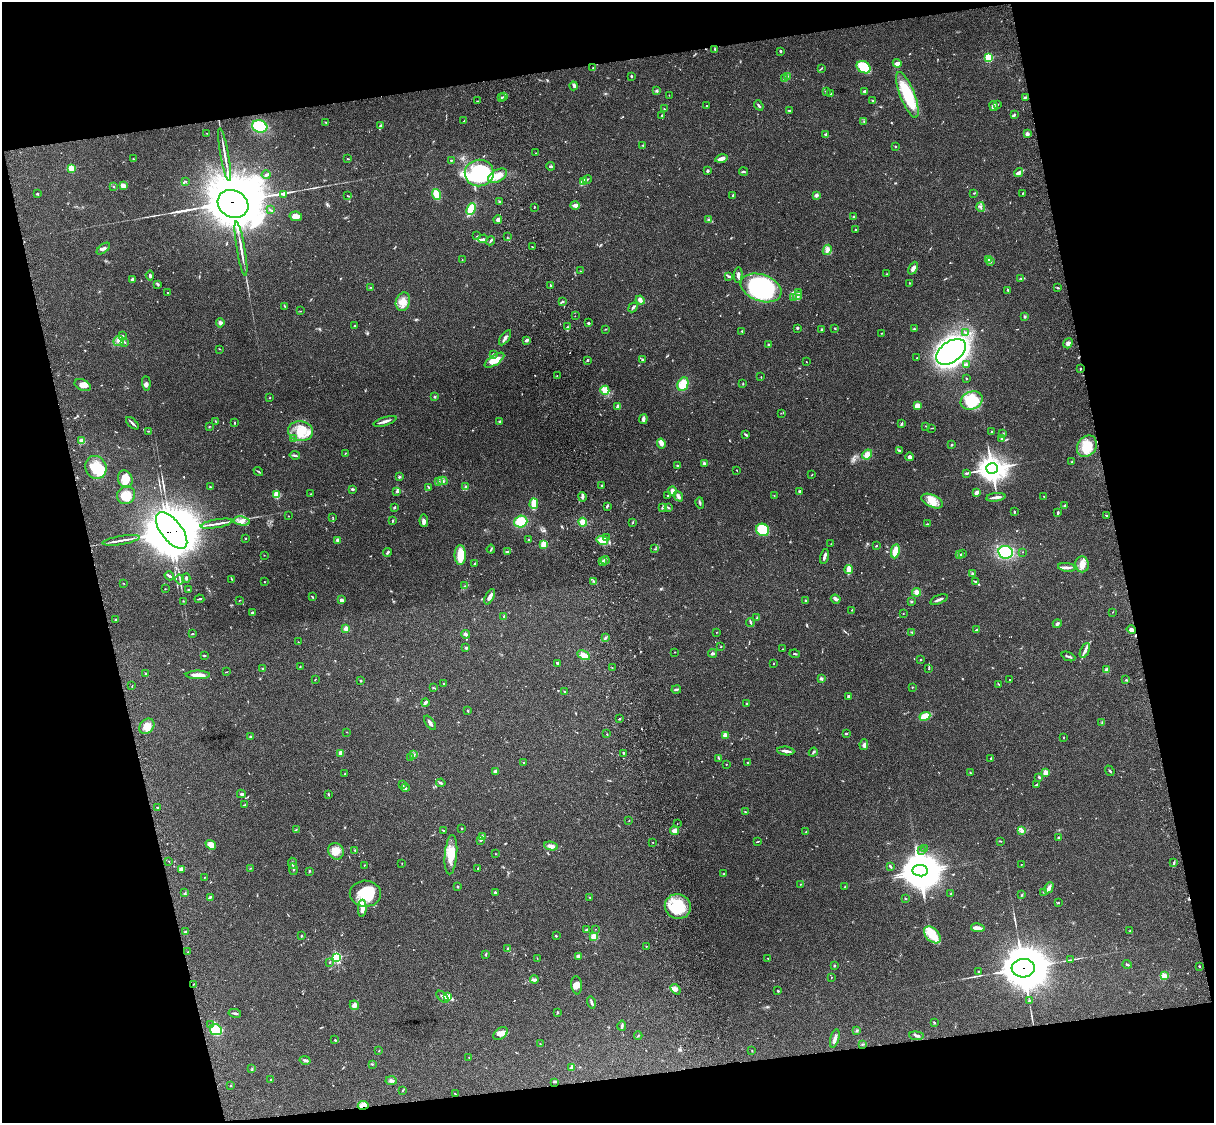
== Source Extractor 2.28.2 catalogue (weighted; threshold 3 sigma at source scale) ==
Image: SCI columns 122-4966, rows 276-4759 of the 5085 x 4923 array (HDU 1 of 3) = the unmasked area's bounding box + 8 px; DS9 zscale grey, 4 x 4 block average (1 PNG px = mean of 4 x 4 image px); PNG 1216 x 1125 px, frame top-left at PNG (2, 2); each listed source drawn as its Kron ellipse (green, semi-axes under 4 px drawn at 4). Shown black and unused: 26% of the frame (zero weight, under 3 of 4 exposures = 6% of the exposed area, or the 3 px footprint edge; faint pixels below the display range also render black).
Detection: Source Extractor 2.28.2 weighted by HDU 2 'WHT'. Background 0.106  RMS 0.0065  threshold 0.0292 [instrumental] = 3 sigma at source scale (4.5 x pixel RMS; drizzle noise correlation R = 1.50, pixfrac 1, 0.05/0.05 arcsec/px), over >= 5 px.
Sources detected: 672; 1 too faint to see at this stretch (4 x 4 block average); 17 inside a brighter object's white glare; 5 cosmic-ray / hot-pixel residue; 3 long thin detections or spike segments (spike, bleed or trail) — neither listed nor drawn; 6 coinciding with a brighter row at this scale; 33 inside a brighter listed object's ellipse — not listed separately; of the other 607, all 500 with FLUX_AUTO >= 1.23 (the completeness limit of this list) listed and drawn (107 fainter detections not listed), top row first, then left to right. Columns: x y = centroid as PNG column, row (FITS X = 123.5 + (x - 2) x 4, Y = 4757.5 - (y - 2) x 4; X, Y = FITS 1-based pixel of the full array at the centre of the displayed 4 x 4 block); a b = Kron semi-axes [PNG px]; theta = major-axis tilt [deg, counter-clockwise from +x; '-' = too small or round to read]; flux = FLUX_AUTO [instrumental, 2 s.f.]
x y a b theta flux
715 49 3 2 - 2.7
780 51 2 2 - 6.2
988 57 2 2 - 300
897 63 4 4 - 12
864 67 7 5 -30 88
593 68 2 2 - 1.5
822 68 2 2 - 1.4
631 76 2 2 - 3.7
787 77 3 2 - 3.8
785 79 3 2 - 5.2
573 86 4 3 - 6.8
657 91 3 3 - 5
865 91 4 2 - 7.5
826 92 3 2 - 2.3
831 94 3 2 - 2.8
669 95 2 2 - 1.3
907 95 24 7 -69 180
502 97 2 2 - 2.3
504 97 2 2 - 2.4
1025 97 4 2 - 4.9
477 101 3 2 - 2.2
873 101 2 2 - 3
759 105 5 2 - 6.3
997 105 3 2 - 2.3
707 106 2 2 - 1.5
993 106 5 3 - 8.5
664 109 3 2 - 2
789 111 4 2 - 3.2
662 115 2 2 - 3.4
1014 115 4 2 - 5.4
464 121 2 2 - 1.7
864 121 2 2 - 1.3
326 122 2 2 - 2.2
260 126 8 6 -17 160
380 126 3 2 - 7.5
207 133 2 2 - 1.5
825 134 2 2 - 8.4
1027 134 2 2 - 44
643 145 2 2 - 3
895 146 2 2 - 9.5
536 153 2 2 - 2.3
225 154 27 2 -80 26
133 159 2 2 - 2
347 159 3 2 - 2.1
721 159 6 3 13 21
451 160 2 2 - 5.8
551 166 4 2 - 3.6
71 168 2 2 - 180
707 171 3 2 - 4.1
743 172 4 2 - 4.1
479 173 14 13 - 530
1019 173 5 3 - 9.2
266 175 4 2 - 4.5
498 176 10 6 29 35
587 179 4 2 - 3.9
583 181 4 3 - 42
186 182 2 2 - 1.3
123 186 4 3 - 27
114 187 2 2 - 2.5
974 193 2 2 - 2.6
1023 193 2 2 - 2.7
37 194 3 2 - 1.8
436 194 6 3 -71 64
284 195 3 2 - 4.1
733 195 3 2 - 6
816 195 3 3 - 7.1
348 196 4 2 - 2
500 201 4 2 - 3.3
233 204 16 13 -29 15000
575 205 5 3 - 19
534 207 2 2 - 2.3
981 207 5 2 - 5.3
471 209 6 4 66 98
270 210 3 2 - 2.8
296 216 6 4 -12 20
854 217 2 2 - 2.7
709 219 3 2 - 4
498 220 4 3 - 11
855 229 2 2 - 4
477 236 2 2 - 1.6
507 237 2 2 - 1.3
483 239 5 3 - 7.5
490 241 5 2 - 4.6
532 247 2 2 - 2.1
103 249 8 3 39 11
241 249 28 2 -80 30
827 250 5 3 - 13
462 259 2 2 - 1.5
988 260 3 2 - 6.4
990 262 2 2 - 2.2
913 268 7 3 62 13
581 271 2 2 - 1.5
886 274 2 2 - 1.9
738 275 8 3 87 11
150 276 5 3 - 6.9
729 276 3 2 - 5.6
1021 278 3 2 - 2.7
132 280 3 2 - 11
910 283 3 2 - 1.5
158 284 3 2 - 4.5
550 285 3 2 - 3.1
371 287 2 2 - 1.7
761 288 21 13 -19 500
1058 288 3 2 - 3.1
1008 290 3 2 - 4.5
168 293 2 2 - 3.3
799 293 3 2 - 2.5
797 296 4 3 - 7.9
793 298 2 2 - 2.3
640 300 4 3 - 17
563 301 3 2 - 3.1
403 302 9 7 74 38
285 306 3 2 - 2.5
633 308 5 2 - 7.3
300 311 3 2 - 1.5
575 316 2 2 - 1.6
1025 316 2 2 - 5.9
220 323 4 3 - 8.5
588 323 2 2 - 5.9
354 326 3 2 - 3.7
567 327 2 2 - 3.1
798 328 3 2 - 3.8
835 328 2 2 - 3.8
606 329 2 2 - 2.2
822 329 2 2 - 4.5
914 329 3 2 - 4.2
742 331 3 2 - 2.5
965 332 3 2 - 3.7
881 333 2 2 - 1.3
123 336 2 2 - 1.4
505 338 9 2 54 9.5
527 340 3 3 - 8.7
118 341 5 5 - 16
125 342 2 2 - 1.6
1068 343 5 3 - 12
769 345 3 2 - 4.1
219 349 2 2 - 1.3
951 352 17 10 36 1700
493 354 3 2 - 5.5
917 358 2 2 - 2
494 360 11 5 33 51
587 360 2 2 - 13
642 360 3 2 - 5.3
806 362 2 2 - 1.6
966 365 4 3 - 5.8
1080 369 2 2 - 3.2
557 376 2 2 - 1.5
761 377 2 2 - 1.3
966 378 2 2 - 6.7
146 383 7 3 -87 9.6
743 383 2 2 - 2.7
683 384 7 5 64 55
83 385 8 5 -24 25
605 390 4 4 - 17
435 397 3 2 - 3.6
270 398 2 2 - 2.4
972 400 11 8 25 130
618 406 3 2 - 12
917 406 4 3 - 24
781 413 2 2 - 1.3
643 419 5 3 - 13
385 421 12 2 17 14
216 422 2 2 - 1.4
234 422 2 2 - 3.5
499 422 2 2 - 13
132 423 8 2 -43 8.3
902 424 4 2 - 4.5
209 426 2 2 - 1.7
926 426 2 2 - 1.5
931 428 3 2 - 1.8
148 431 3 2 - 2
300 431 12 9 -10 69
992 431 2 2 - 7.3
1003 434 3 2 - 2.3
746 435 4 2 - 5.8
293 439 3 2 - 3.7
1001 439 4 2 - 5.4
82 441 4 2 - 30
661 444 5 3 - 17
952 445 3 2 - 3
1087 446 11 9 55 76
899 451 2 2 - 7
345 454 2 2 - 1.2
867 454 5 4 - 30
295 455 5 2 - 7.6
909 457 4 3 - 11
1072 462 2 2 - 2.2
704 463 3 2 - 6.4
678 466 4 2 - 3.4
96 467 12 10 -64 100
992 468 6 5 - 3900
736 470 2 2 - 1.6
258 471 5 2 - 3.8
966 473 3 2 - 4.2
812 475 3 2 - 1.4
399 477 2 2 - 4.9
125 479 9 7 -73 52
443 481 5 3 - 6.9
438 482 3 2 - 4
601 486 3 2 - 3.3
210 487 2 2 - 2.4
429 487 3 2 - 3.3
466 487 2 2 - 2.8
352 489 2 2 - 7.8
397 491 3 3 - 6.1
672 491 4 3 - 21
800 492 3 2 - 6.8
977 492 4 2 - 13
311 494 3 2 - 2.3
126 495 9 8 - 45
277 495 2 2 - 220
774 495 2 2 - 1.3
668 496 3 2 - 2.2
678 496 5 3 - 9.5
1044 496 2 2 - 2.8
582 497 5 3 - 7.7
996 497 9 2 8 15
932 501 11 6 -25 42
700 503 6 2 -75 6
534 504 5 3 - 61
607 506 4 2 - 6.7
1065 506 4 2 - 5
395 507 2 2 - 5.7
662 508 3 2 - 3.3
669 508 2 2 - 3.2
1014 512 3 2 - 3
1058 512 3 2 - 5.5
1106 515 2 2 - 2.4
288 516 2 2 - 1.5
333 517 2 2 - 1.8
242 521 8 4 -11 21
393 521 3 2 - 3.3
424 521 6 4 -85 12
521 522 7 5 18 72
583 522 4 4 - 35
633 523 2 2 - 1.4
216 524 16 2 10 19
927 524 3 2 - 2.3
172 530 22 10 -52 15000
763 530 6 6 - 130
246 538 2 2 - 2.1
606 538 2 2 - 3.5
528 539 2 2 - 2.4
121 540 19 2 9 20
338 540 2 2 - 40
602 540 6 4 -15 47
544 544 2 2 - 210
831 544 2 2 - 1.8
876 546 2 2 - 2.9
491 549 4 2 - 4.1
655 549 2 2 - 2.1
508 551 4 2 - 4
895 551 7 3 80 52
387 552 4 2 - 5
1005 552 7 6 - 200
1023 552 2 2 - 1.3
959 554 3 2 - 5.1
962 554 2 2 - 1.8
264 555 2 2 - 1.7
460 555 10 5 -89 66
824 556 7 2 75 14
605 560 4 2 - 6.5
602 562 3 2 - 7.8
474 564 3 2 - 5.3
1082 564 8 6 -84 30
1067 567 9 2 -7 13
849 570 4 2 - 48
972 574 3 2 - 3.6
169 576 5 2 - 7.4
186 578 4 2 - 5.8
180 579 5 2 - 5.1
232 579 2 2 - 1.7
594 581 3 2 - 2.6
976 581 2 2 - 3.1
264 582 2 2 - 1.5
124 583 2 2 - 1.4
465 586 2 2 - 2.1
165 589 2 2 - 1.4
188 590 2 2 - 2.2
916 592 4 4 - 17
312 596 3 2 - 2.8
490 597 8 2 61 18
199 599 5 2 - 3.8
836 599 5 2 - 7.4
939 599 9 2 21 12
239 600 3 2 - 1.4
341 600 3 3 - 9.5
806 600 2 2 - 4.3
183 601 2 2 - 1.6
911 601 3 2 - 2.6
852 610 2 2 - 1.8
1112 612 2 2 - 1.3
252 613 2 2 - 29
903 614 2 2 - 1.3
504 617 2 2 - 9.3
757 618 3 2 - 3.8
115 620 2 2 - 4.2
750 622 4 2 - 4.5
1057 624 4 2 - 5.9
346 629 2 2 - 99
1131 629 5 3 - 15
977 630 3 2 - 4.4
717 632 2 2 - 1.5
912 632 2 2 - 2.6
192 634 3 2 - 2.5
466 634 4 3 - 12
605 638 3 2 - 2.8
298 642 2 2 - 2.7
721 647 2 2 - 1.8
466 648 3 2 - 3.7
783 649 2 2 - 2.2
1085 650 8 3 64 15
675 652 2 2 - 2
712 653 4 3 - 8.2
795 654 5 2 - 4.8
584 655 7 4 -29 27
204 656 3 2 - 2.8
1068 656 7 2 -22 7.5
921 659 3 2 - 2.8
557 663 3 2 - 5.6
773 664 2 2 - 1.8
300 666 3 2 - 2.3
612 668 2 2 - 1.3
929 668 3 2 - 2.6
263 669 2 2 - 5.6
1107 669 4 3 - 7.9
226 672 2 2 - 1.6
145 674 2 2 - 2.8
198 675 12 3 0 28
821 678 4 3 - 5.8
315 679 3 2 - 1.7
1010 680 2 2 - 1.2
1126 680 3 2 - 2.6
360 681 2 2 - 3.6
444 683 2 2 - 3.8
999 684 3 2 - 2.4
132 686 2 2 - 1.9
912 687 2 2 - 2.4
433 688 4 2 - 2.7
676 689 5 2 - 5.6
565 692 2 2 - 2.3
849 696 2 2 - 23
425 703 4 2 - 7
747 704 2 2 - 2.3
468 711 2 2 - 11
925 716 5 3 - 83
619 719 2 2 - 3.2
430 723 8 2 -55 14
1102 723 2 2 - 2.5
147 726 8 6 45 38
347 732 2 2 - 1.4
846 733 2 2 - 6.1
607 734 2 2 - 1.7
725 735 2 2 - 92
250 736 3 3 - 4.4
1063 737 3 2 - 1.7
864 745 5 3 - 9.3
786 751 8 2 -6 17
813 752 4 2 - 4.6
341 753 4 3 - 25
623 753 3 2 - 2.8
414 755 2 2 - 2.4
411 757 2 2 - 1.8
719 758 2 2 - 2.8
991 758 2 2 - 2.5
524 762 3 2 - 1.4
747 763 2 2 - 5.2
726 764 2 2 - 1.5
495 771 3 2 - 11
1110 771 5 2 - 4.5
970 773 3 2 - 2.2
1045 773 2 2 - 120
345 774 2 2 - 1.5
1039 777 3 2 - 3.7
441 783 4 2 - 5
403 785 2 2 - 1.7
1036 785 3 2 - 3.7
405 788 4 2 - 3.6
241 794 4 3 - 5.8
328 795 3 2 - 2.3
245 805 3 2 - 2.3
157 807 2 2 - 1.9
746 812 3 2 - 2.9
629 821 2 2 - 1.4
677 823 2 2 - 1.3
296 829 3 2 - 2.4
461 829 2 2 - 3.6
443 830 2 2 - 2.7
675 831 4 3 - 18
1021 831 4 3 - 8.8
806 832 3 2 - 2.1
483 837 3 2 - 7.5
1059 837 3 2 - 5.4
480 841 4 3 - 5.6
1000 841 2 2 - 2
757 842 3 2 - 2.6
653 843 3 2 - 1.3
211 845 6 4 -37 28
551 846 7 4 -10 19
925 849 2 2 - 2.4
355 850 2 2 - 2.1
336 851 8 7 - 51
921 851 2 2 - 1.5
495 854 2 2 - 1.4
451 855 20 6 85 61
169 861 2 2 - 1.4
292 863 5 2 - 6.9
1174 863 3 2 - 4.7
402 864 2 2 - 1.3
1021 864 2 2 - 2.1
364 865 2 2 - 1.6
890 866 3 2 - 4.1
250 868 2 2 - 1.3
478 868 2 2 - 2.3
293 869 6 2 -83 4.8
182 870 2 2 - 1.7
309 871 2 2 - 3.6
920 871 8 5 -5 5600
724 874 2 2 - 2.4
205 877 3 2 - 1.6
801 884 2 2 - 2.1
845 886 3 2 - 2.3
457 887 3 2 - 2.9
1049 888 6 3 63 20
1044 892 3 2 - 3.1
185 893 3 2 - 3
495 893 3 2 - 6.5
365 894 15 13 -2 120
951 894 2 2 - 1.8
1022 895 2 2 - 3.8
210 897 4 2 - 8.7
590 897 2 2 - 1.5
905 899 3 2 - 2.1
1058 903 3 2 - 2.2
678 907 13 12 - 150
362 908 8 3 88 38
978 928 7 4 -10 20
595 929 2 2 - 1.4
586 930 4 2 - 4.3
1130 931 3 2 - 4.1
185 932 2 2 - 2.8
932 935 10 6 -46 79
301 936 3 2 - 4
556 936 2 2 - 3.4
594 937 2 2 - 180
646 946 2 2 - 1.6
508 948 2 2 - 9
188 952 2 2 - 1.3
486 954 3 2 - 3.8
578 956 3 3 - 7.6
336 957 3 2 - 540
537 958 2 2 - 1.4
768 958 2 2 - 2
1071 960 4 2 - 3.1
330 962 3 2 - 2.3
1127 964 4 2 - 2.7
834 966 2 2 - 12
1199 966 2 2 - 2.4
1023 968 11 9 4 17000
978 971 2 2 - 4.1
1164 976 4 3 - 25
831 977 2 2 - 2
534 979 4 3 - 7.5
194 984 2 2 - 1.4
577 985 9 5 -83 21
676 989 6 4 -53 13
778 991 2 2 - 9.9
447 996 3 2 - 75
442 997 7 2 -43 7.7
1029 1000 2 2 - 2.1
591 1002 6 2 -74 8.2
354 1005 5 4 - 12
558 1012 3 2 - 3.8
235 1013 6 2 -11 6.8
934 1022 3 2 - 3
210 1025 2 2 - 2.3
622 1026 5 2 - 8.7
216 1030 6 5 - 120
857 1031 2 2 - 2.8
501 1033 8 5 36 25
638 1036 4 2 - 2.3
916 1036 7 3 -6 9.7
835 1038 9 3 75 18
335 1040 2 2 - 4.4
540 1044 3 2 - 2
863 1044 3 2 - 3
379 1050 2 2 - 2.6
752 1051 2 2 - 1.8
469 1057 2 2 - 1.6
305 1060 5 2 - 11
372 1064 2 2 - 2.5
572 1067 2 2 - 54
252 1069 2 2 - 1.8
271 1080 2 2 - 6.1
391 1081 6 3 -3 8.2
554 1082 4 2 - 2.7
230 1085 2 2 - 2.6
403 1090 3 2 - 2.3
455 1094 2 2 - 2.6
363 1105 5 3 - 23
Overlapping masked pixels (flux is a lower limit): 4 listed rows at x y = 233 204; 172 530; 1023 968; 363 1105
Diffuse or blended objects may show on this block-average render without a row.